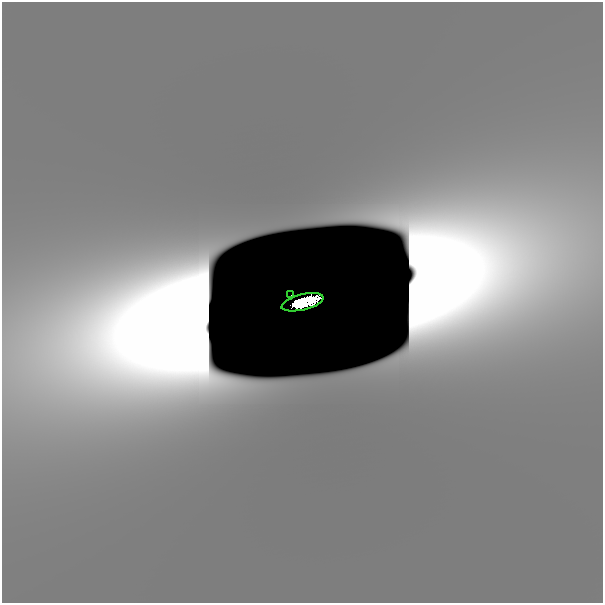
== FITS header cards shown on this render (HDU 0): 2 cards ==
NAXIS1  =                  601
NAXIS2  =                  601

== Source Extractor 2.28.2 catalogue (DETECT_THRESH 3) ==
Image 601 x 601 px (HDU 0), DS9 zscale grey, 1 PNG px = 1 image px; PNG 605 x 605 px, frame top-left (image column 1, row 601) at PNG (2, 2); each listed source drawn as its Kron ellipse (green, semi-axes under 4 px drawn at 4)
Background 1.22e-11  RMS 3.0e-11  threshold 9.11e-11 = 3 sigma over >= 5 px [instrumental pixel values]
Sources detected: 4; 2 with non-positive FLUX_AUTO (blend fragments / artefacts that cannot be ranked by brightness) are neither listed nor drawn; the other 2 listed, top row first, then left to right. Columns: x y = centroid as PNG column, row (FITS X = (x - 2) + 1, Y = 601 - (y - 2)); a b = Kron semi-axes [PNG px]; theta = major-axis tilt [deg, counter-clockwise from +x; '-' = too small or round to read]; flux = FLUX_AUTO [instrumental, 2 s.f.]
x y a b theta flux
291 295 2 2 - 0.0012
302 302 22 8 14 0.8
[2 non-positive-flux detections neither listed nor drawn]